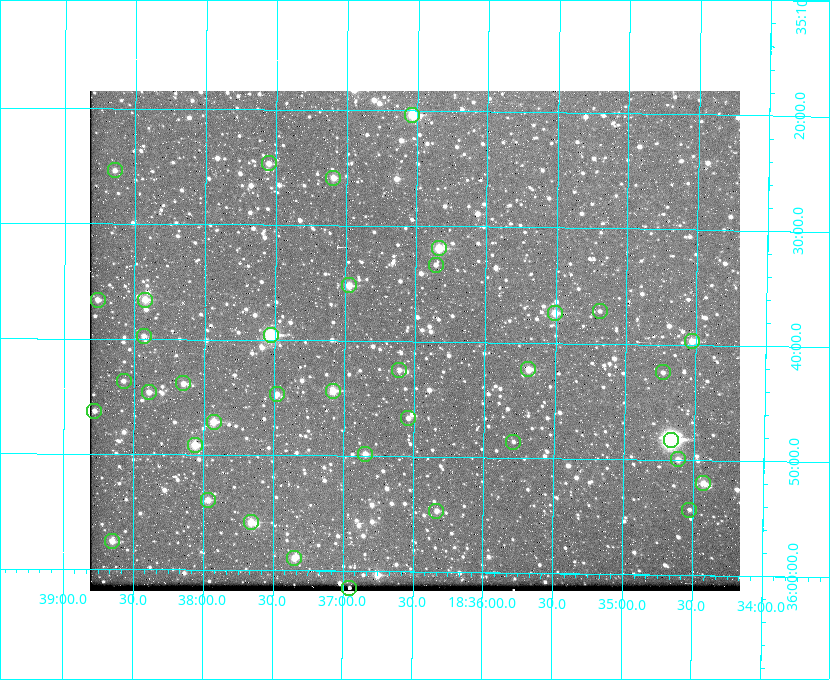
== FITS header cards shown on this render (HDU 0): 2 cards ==
NAXIS1  =                  650 / Width of table row in bytes
NAXIS2  =                  500 / Number of rows in table

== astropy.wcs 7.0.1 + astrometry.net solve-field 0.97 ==
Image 650 x 500 px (HDU 0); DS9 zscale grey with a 90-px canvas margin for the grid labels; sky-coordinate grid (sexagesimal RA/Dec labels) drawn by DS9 from the SOLVED WCS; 38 Tycho-2 reference stars matched to detected sources circled (green)
Header WCS: none
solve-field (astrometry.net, Tycho-2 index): SOLVED blind (the file carries no WCS)
Solved WCS: RA---TAN-SIP/DEC--TAN-SIP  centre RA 18:36:30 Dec +35:40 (279.13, +35.67 deg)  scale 5.21 arcsec/px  FOV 56.4' x 43.4'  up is +179 deg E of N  parity flipped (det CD > 0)
(file carries no celestial WCS; the grid is the blind solution)
Tycho-2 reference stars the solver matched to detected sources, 38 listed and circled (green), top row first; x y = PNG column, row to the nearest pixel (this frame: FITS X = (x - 90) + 1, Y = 500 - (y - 91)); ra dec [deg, ICRS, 3 dp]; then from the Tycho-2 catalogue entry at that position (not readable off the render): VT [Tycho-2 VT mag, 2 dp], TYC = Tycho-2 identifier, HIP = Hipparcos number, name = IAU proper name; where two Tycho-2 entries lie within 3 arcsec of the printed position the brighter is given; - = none
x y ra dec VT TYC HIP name
412 115 279.134 +35.339 9.91 2645-980-1 - -
269 163 279.388 +35.411 11.24 2645-612-1 - -
115 170 279.661 +35.423 11.63 2645-537-1 - -
333 178 279.273 +35.431 11.09 2645-464-1 - -
439 248 279.085 +35.532 9.84 2645-710-1 - -
436 265 279.089 +35.556 12.25 2645-664-1 - -
349 285 279.243 +35.587 11.11 2645-606-1 - -
98 300 279.691 +35.610 11.17 2645-563-1 - -
145 300 279.606 +35.610 10.50 2645-565-1 - -
600 311 278.797 +35.620 11.98 2632-1285-1 - -
555 313 278.877 +35.623 10.37 2632-1282-1 - -
271 335 279.382 +35.660 8.88 2649-136-1 91311 -
144 336 279.608 +35.663 11.57 2649-139-1 - -
692 341 278.632 +35.662 10.68 2636-195-1 - -
528 369 278.922 +35.705 10.37 2636-96-1 - -
399 370 279.153 +35.708 11.59 2649-53-1 - -
663 372 278.683 +35.707 11.93 2636-92-1 - -
124 381 279.644 +35.727 11.73 2649-34-1 - -
183 383 279.537 +35.731 11.00 2649-31-1 - -
333 391 279.271 +35.739 10.27 2649-22-1 - -
149 392 279.598 +35.743 11.39 2649-19-1 - -
277 394 279.370 +35.745 11.39 2649-20-1 - -
94 411 279.695 +35.771 11.56 2649-1228-1 - -
408 418 279.136 +35.778 11.49 2649-1247-1 - -
214 422 279.483 +35.786 9.96 2649-1276-1 - -
671 440 278.667 +35.805 7.78 2636-68-1 91080 -
513 442 278.947 +35.810 12.41 2636-73-1 - -
195 445 279.516 +35.819 10.07 2649-1464-1 - -
365 454 279.212 +35.831 10.99 2649-1529-1 - -
678 459 278.654 +35.833 11.29 2636-133-1 - -
703 483 278.608 +35.867 11.60 2636-246-1 - -
208 500 279.492 +35.899 10.86 2649-1492-1 - -
689 510 278.632 +35.905 12.27 2636-371-1 - -
436 511 279.083 +35.912 11.42 2649-1448-1 - -
251 522 279.414 +35.931 10.32 2649-1381-1 - -
112 541 279.662 +35.960 11.12 2649-1270-1 - -
294 558 279.337 +35.982 10.50 2649-1232-1 - -
349 588 279.237 +36.025 11.10 2649-1371-1 - -